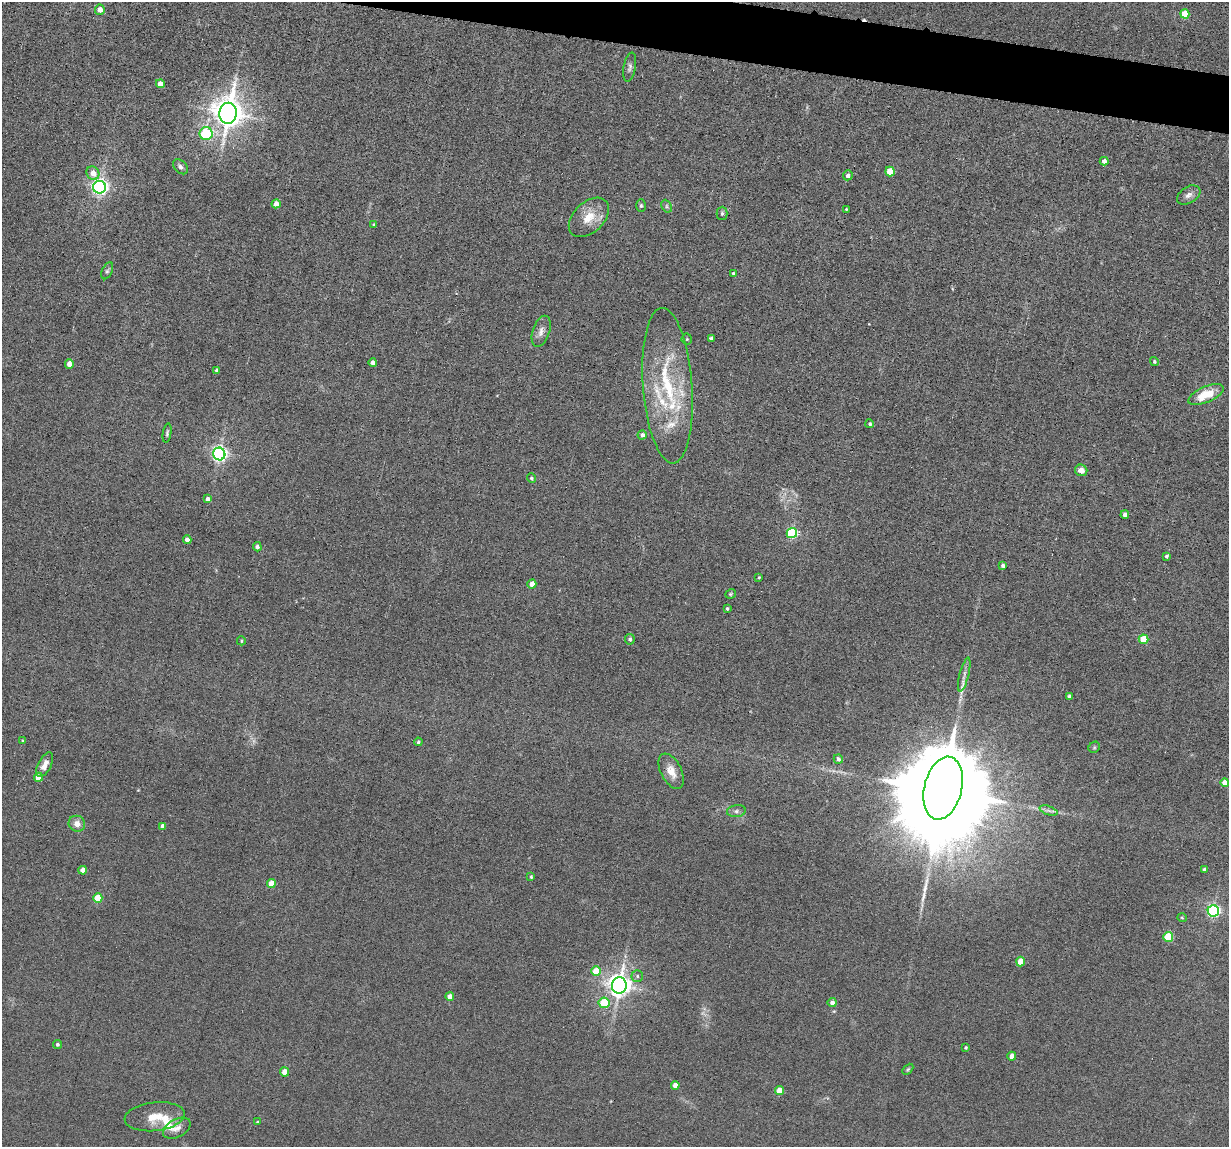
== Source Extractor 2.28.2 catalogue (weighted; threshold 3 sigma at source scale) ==
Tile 11 of 4 x 4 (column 3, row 3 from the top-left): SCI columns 2565-3791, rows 1302-2446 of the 5239 x 4989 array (HDU 1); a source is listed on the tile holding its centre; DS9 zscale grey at full resolution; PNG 1231 x 1149 px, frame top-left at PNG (2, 2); each listed source drawn as its Kron ellipse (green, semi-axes under 4 px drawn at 4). Shown black and unused: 3% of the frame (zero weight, under 6 of 12 exposures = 6% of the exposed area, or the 3 px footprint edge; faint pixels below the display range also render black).
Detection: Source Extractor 2.28.2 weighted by HDU 2 'WHT'; one run over the whole footprint, this tile lists its part. Background 0.0129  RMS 0.0037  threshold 0.0153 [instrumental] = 3 sigma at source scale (4.09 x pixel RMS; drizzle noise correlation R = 1.36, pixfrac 0.8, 0.05/0.05 arcsec/px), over >= 5 px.
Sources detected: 102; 2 too faint to see at this stretch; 1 cosmic-ray / hot-pixel residue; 1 long thin detection or spike segment (spike, bleed or trail) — neither listed nor drawn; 7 inside a brighter listed object's ellipse — not listed separately; the other 91 listed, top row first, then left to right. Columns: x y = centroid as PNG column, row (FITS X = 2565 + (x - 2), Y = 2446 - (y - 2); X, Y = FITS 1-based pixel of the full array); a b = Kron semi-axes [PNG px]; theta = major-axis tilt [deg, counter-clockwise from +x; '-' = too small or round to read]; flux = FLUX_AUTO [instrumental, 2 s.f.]
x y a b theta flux
100 10 5 5 - 2.7
1185 14 4 4 - 7.9
630 67 15 6 80 1.3
160 84 4 4 - 3.1
228 113 10 8 87 570
206 134 6 6 - 30
1104 161 4 4 - 1.9
180 167 9 6 -43 1.2
890 171 5 4 - 9.8
93 173 7 6 - 3.5
848 175 5 5 - 1.3
100 187 6 6 - 140
1189 195 13 8 31 2
276 204 4 4 - 3.6
641 206 6 5 - 0.56
667 206 7 5 -63 0.67
846 209 3 2 - 0.32
722 213 6 5 - 0.69
589 217 24 15 43 6.7
374 225 3 3 - 0.51
107 271 9 5 64 0.71
733 273 4 3 - 0.58
541 331 16 8 72 2.3
711 338 4 3 - 1
687 339 5 5 - 0.44
1154 361 4 4 - 0.59
373 363 4 4 - 1.9
69 364 4 4 - 3.2
217 370 4 3 - 0.91
667 386 78 24 -86 31
1206 395 19 8 24 9
870 424 4 4 - 0.67
167 433 10 4 82 0.72
642 435 4 4 - 1.4
219 454 6 6 - 120
1081 470 6 5 - 2.4
531 478 5 4 - 0.57
208 499 4 4 - 1.2
1125 515 4 4 - 2
792 533 5 5 - 35
187 540 4 4 - 2.6
257 547 5 4 - 1.1
1166 556 3 3 - 0.65
1003 566 4 4 - 1.1
759 577 3 2 - 0.34
532 584 4 4 - 4
730 594 5 4 - 0.47
727 609 3 3 - 0.53
630 639 5 5 - 0.88
1143 639 5 4 - 8.9
241 641 4 4 - 0.37
964 675 17 4 76 2
1069 696 4 3 - 0.99
22 741 4 3 - 0.35
418 742 4 4 - 0.58
1094 747 6 5 - 0.48
838 759 5 4 - 1.1
45 765 13 6 63 2.9
671 771 19 10 -63 4.1
38 777 4 4 - 4
1225 783 4 4 - 3.8
943 788 32 19 77 15000
736 811 9 6 8 1.1
1049 811 9 4 -19 1
77 824 8 8 - 2.6
163 826 4 4 - 1.9
83 870 4 4 - 3
1204 870 4 3 - 1
531 877 4 3 - 0.44
271 883 4 4 - 7.1
98 898 5 4 - 9.6
1213 911 5 5 - 67
1182 918 5 3 - 0.31
1168 937 5 5 - 16
1020 962 5 4 - 5.9
596 971 5 5 - 7.2
637 976 6 5 - 0.73
619 985 8 7 - 290
450 996 4 4 - 2.9
604 1003 5 5 - 13
832 1003 4 4 - 1.9
57 1044 4 4 - 0.76
966 1047 4 4 - 0.47
1012 1056 4 4 - 3.1
908 1069 6 3 45 0.43
284 1072 4 4 - 5.2
675 1085 4 4 - 3.2
779 1091 4 4 - 5.8
155 1117 30 14 6 7.8
257 1122 3 3 - 0.31
177 1128 15 9 28 2.5